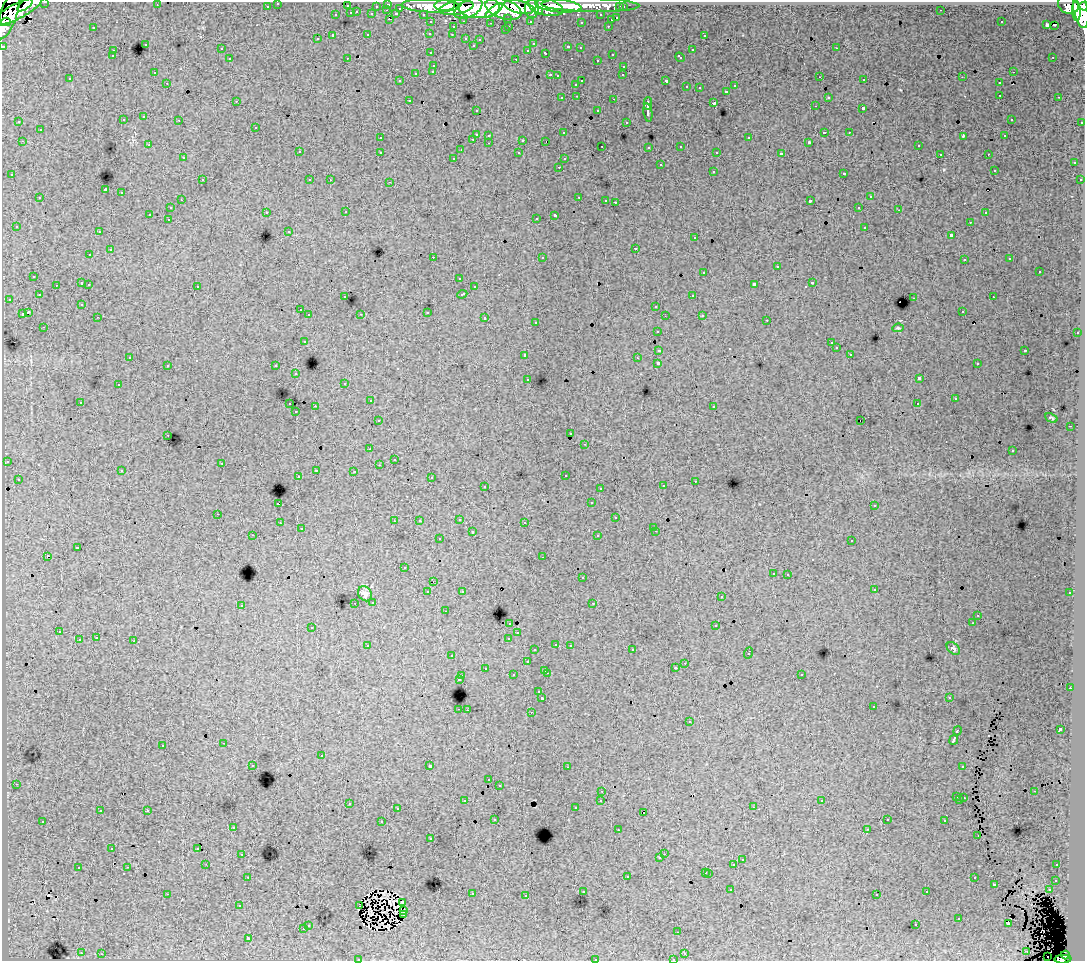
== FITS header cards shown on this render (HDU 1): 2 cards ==
NAXIS1  =                 1083
NAXIS2  =                  959

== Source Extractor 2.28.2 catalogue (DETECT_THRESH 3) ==
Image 1083 x 959 px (HDU 1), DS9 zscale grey, 1 PNG px = 1 image px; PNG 1087 x 963 px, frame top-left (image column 1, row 959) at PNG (2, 2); each listed source drawn as its Kron ellipse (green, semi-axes under 4 px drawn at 4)
Background 105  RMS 1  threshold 3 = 3 sigma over >= 5 px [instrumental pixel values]
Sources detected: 460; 2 with non-positive FLUX_AUTO (blend fragments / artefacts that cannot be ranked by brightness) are neither listed nor drawn; the other 458 listed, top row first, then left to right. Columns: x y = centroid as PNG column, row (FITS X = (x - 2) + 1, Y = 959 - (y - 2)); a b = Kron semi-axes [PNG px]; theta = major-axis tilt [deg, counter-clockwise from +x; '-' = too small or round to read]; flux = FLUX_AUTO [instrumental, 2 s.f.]
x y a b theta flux
45 2 3 2 - 2600
278 3 3 3 - 2000
388 4 3 3 - 3800
25 5 9 3 38 46000
157 5 2 2 - 36
445 5 10 5 1 130000
590 5 49 7 -1 110000
1068 5 11 8 -29 84000
267 6 3 3 - 1300
347 6 3 3 - 730
376 6 3 2 - 970
430 6 29 6 -2 200000
558 6 23 6 -5 190000
1084 6 4 3 - 50000
456 7 17 7 11 220000
519 7 15 6 -13 240000
545 7 18 8 -14 210000
620 7 3 3 - 930
623 7 3 3 - 1600
400 8 3 3 - 660
468 8 15 8 28 190000
479 8 20 10 3 440000
503 9 18 9 -19 450000
532 9 9 7 -89 160000
387 10 3 2 - 220
494 10 10 4 37 96000
941 10 2 2 - 60
1081 10 19 7 -79 320000
17 11 28 7 27 220000
538 11 4 4 - 58000
1076 11 10 4 -88 140000
357 12 3 3 - 380
351 13 3 3 - 740
372 14 3 3 - 1300
396 14 4 3 - 770
423 14 3 3 - 1400
8 15 26 8 70 260000
336 15 3 3 - 320
601 15 3 3 - 1400
508 18 3 3 - 980
617 18 3 3 - 630
389 19 3 2 - 370
611 20 3 3 - 300
464 21 3 2 - 250
530 21 3 3 - 1200
6 22 5 3 - 60000
431 22 3 3 - 1800
581 22 3 3 - 140
1001 22 3 2 - 94
490 23 2 2 - 67
1047 25 4 3 - 410
1054 25 3 2 - 47
509 26 3 2 - 220
608 26 3 2 - 120
93 27 3 2 - 430
453 27 3 3 - 210
505 30 3 2 - 200
430 34 3 3 - 170
368 35 3 3 - 310
452 35 3 2 - 150
704 35 3 3 - 330
333 36 3 3 - 1300
466 38 3 3 - 420
317 39 3 3 - 160
480 39 3 3 - 150
145 44 3 3 - 510
533 44 3 2 - 64
473 45 3 3 - 200
3 46 3 3 - 3800
568 47 3 3 - 490
580 48 3 2 - 150
836 48 3 2 - 180
221 49 3 3 - 160
528 50 3 3 - 160
692 50 3 3 - 400
113 51 3 3 - 340
431 53 3 2 - 200
546 53 4 3 - 420
612 54 3 3 - 310
112 56 3 3 - 140
680 57 5 3 - 270
1053 57 3 2 - 110
347 58 2 2 - 30
230 59 3 3 - 230
516 59 3 2 - 530
597 60 3 2 - 220
434 66 3 3 - 380
624 66 3 3 - 320
433 71 3 3 - 200
1013 72 3 2 - 300
154 73 3 2 - 88
416 73 3 3 - 470
550 75 3 2 - 470
623 75 3 2 - 86
557 76 3 3 - 120
820 77 2 2 - 190
962 77 2 2 - 33
70 79 3 3 - 240
864 80 3 2 - 100
400 81 3 3 - 180
582 81 3 2 - 530
666 81 3 3 - 1200
167 83 3 2 - 120
999 83 3 3 - 190
576 84 3 3 - 200
735 86 3 3 - 240
687 87 3 3 - 210
699 88 2 2 - 52
726 91 3 3 - 480
1000 95 3 2 - 280
577 96 3 2 - 170
828 97 3 3 - 240
1059 97 3 2 - 230
562 98 3 3 - 190
614 99 3 2 - 410
409 100 3 2 - 220
236 101 3 3 - 72
714 103 3 3 - 890
648 104 6 3 88 2200
815 106 3 2 - 140
863 108 3 3 - 1000
476 110 3 3 - 220
598 111 3 3 - 280
648 113 9 3 -81 2100
144 117 3 3 - 230
1011 119 3 3 - 180
123 120 3 3 - 220
179 120 3 2 - 250
19 122 3 2 - 71
626 122 3 3 - 180
1082 122 3 2 - 700
256 127 3 3 - 300
40 130 3 3 - 340
824 132 3 2 - 660
849 132 2 2 - 180
563 133 3 3 - 200
476 134 3 3 - 750
489 135 3 3 - 310
963 136 4 3 - 340
1005 136 3 3 - 180
380 138 3 3 - 190
749 138 3 3 - 360
473 139 3 2 - 240
523 140 3 3 - 680
22 141 3 2 - 310
546 141 2 2 - 35
809 142 3 3 - 83
489 143 3 2 - 170
149 145 3 2 - 130
918 145 3 2 - 220
602 146 2 2 - 57
681 146 3 3 - 230
649 147 3 3 - 260
461 150 3 2 - 75
299 152 3 3 - 250
380 152 3 3 - 390
717 152 3 3 - 170
519 153 3 3 - 190
781 154 4 3 - 2100
940 154 3 2 - 110
988 154 3 2 - 170
183 158 3 2 - 120
454 158 3 3 - 160
564 159 3 2 - 65
1074 163 3 3 - 250
660 165 3 3 - 440
559 167 3 2 - 250
994 170 3 3 - 110
713 171 3 3 - 370
844 173 3 3 - 510
12 175 3 3 - 290
202 180 3 2 - 270
310 180 3 3 - 230
330 180 3 2 - 70
1080 180 3 3 - 190
390 182 3 2 - 280
105 190 3 3 - 7300
121 193 3 3 - 450
579 197 3 2 - 490
870 197 3 3 - 420
40 198 3 3 - 360
181 200 2 2 - 190
606 200 3 2 - 240
810 201 3 3 - 1100
615 202 3 2 - 450
859 207 3 2 - 240
171 208 3 3 - 250
899 210 3 2 - 77
266 212 3 2 - 200
346 212 3 2 - 160
985 213 3 2 - 220
150 214 3 3 - 1100
555 215 4 3 - 1600
536 218 3 2 - 180
168 219 3 2 - 250
970 222 3 2 - 120
16 226 3 3 - 200
865 227 3 3 - 380
289 231 3 3 - 120
99 232 3 2 - 230
951 235 3 3 - 1000
695 238 3 3 - 240
636 248 3 3 - 460
110 250 3 3 - 530
90 255 3 3 - 260
433 257 3 2 - 730
542 257 3 3 - 160
1010 259 3 3 - 160
964 260 3 3 - 200
777 267 3 3 - 540
704 272 3 3 - 390
1039 272 3 3 - 600
34 276 3 3 - 180
459 278 3 2 - 180
82 283 3 3 - 620
812 283 3 3 - 560
89 284 3 2 - 290
754 284 4 3 - 1700
56 285 2 2 - 130
197 286 3 3 - 250
474 287 3 3 - 250
462 294 5 3 - 450
39 295 3 2 - 110
693 295 3 2 - 240
345 297 2 2 - 100
993 297 3 2 - 220
914 298 3 2 - 340
9 299 3 2 - 200
82 304 3 3 - 120
656 306 3 3 - 420
300 310 3 2 - 160
962 311 3 2 - 160
28 312 4 3 - 1300
427 312 3 3 - 620
22 314 3 3 - 650
361 314 3 2 - 60
309 315 3 3 - 300
702 315 3 2 - 200
665 316 2 2 - 36
98 317 3 2 - 150
485 318 3 3 - 520
767 320 2 2 - 55
536 322 3 3 - 160
44 327 3 2 - 150
898 328 6 4 6 89
657 331 3 3 - 230
1077 333 3 2 - 300
304 341 3 3 - 340
831 343 3 2 - 130
836 348 3 3 - 130
659 350 4 3 - 940
1025 350 3 2 - 530
850 354 3 2 - 170
525 355 3 3 - 330
130 357 3 2 - 120
637 358 3 2 - 130
658 363 3 3 - 2200
977 364 3 3 - 200
168 365 3 3 - 280
276 366 3 3 - 330
296 374 3 2 - 200
919 378 4 3 - 2700
528 379 3 3 - 220
345 383 3 3 - 210
118 385 3 2 - 180
955 399 3 3 - 120
370 401 3 2 - 300
80 402 3 2 - 230
290 404 3 2 - 390
917 404 2 2 - 50
315 406 2 2 - 570
714 406 3 3 - 140
296 412 3 2 - 150
1051 418 6 3 -24 82
378 421 3 3 - 150
860 421 3 2 - 84
1070 426 3 2 - 62
571 433 3 2 - 170
168 435 3 2 - 180
585 444 3 2 - 130
370 449 3 2 - 110
1013 451 3 3 - 190
394 459 3 2 - 49
7 461 3 2 - 78
222 463 3 2 - 210
379 465 3 2 - 130
316 470 3 2 - 320
122 471 3 3 - 270
354 472 3 2 - 90
565 475 3 2 - 140
298 476 2 2 - 110
431 477 3 2 - 67
18 479 3 2 - 120
695 481 3 2 - 190
485 486 3 2 - 250
663 486 3 3 - 180
600 488 3 2 - 160
591 503 3 3 - 180
278 504 3 3 - 850
874 506 3 3 - 230
218 514 3 2 - 300
616 518 3 3 - 340
459 519 3 3 - 280
394 521 2 2 - 48
419 521 3 3 - 110
525 522 3 2 - 160
280 523 3 2 - 180
654 527 3 2 - 100
301 529 3 3 - 120
656 531 3 2 - 220
472 532 3 3 - 390
253 535 3 2 - 160
598 536 3 3 - 180
439 539 3 3 - 330
852 541 3 3 - 270
77 548 4 3 - 1100
48 556 3 3 - 1100
543 557 3 2 - 160
404 568 3 3 - 160
773 573 3 3 - 160
788 574 3 2 - 380
582 578 3 3 - 220
433 582 2 2 - 150
874 589 3 3 - 260
462 591 3 3 - 190
428 592 3 3 - 400
1070 593 3 3 - 210
365 594 8 6 -57 260
721 597 3 3 - 290
373 602 3 3 - 260
355 603 2 2 - 190
593 603 3 2 - 130
241 605 3 3 - 390
445 611 3 2 - 74
978 615 2 2 - 67
510 623 3 3 - 280
972 623 3 2 - 53
716 626 3 3 - 430
312 627 3 3 - 380
59 632 3 2 - 300
518 633 3 3 - 220
96 638 3 3 - 270
509 638 3 3 - 480
79 640 3 3 - 510
134 641 3 2 - 650
556 644 3 3 - 230
570 645 3 2 - 310
368 646 3 3 - 160
953 649 8 5 -41 140
535 650 3 3 - 240
632 650 3 2 - 250
748 653 6 3 70 730
452 656 3 2 - 190
527 662 3 3 - 250
685 663 3 2 - 160
485 668 3 3 - 230
675 668 3 3 - 140
545 670 3 2 - 320
547 673 3 2 - 390
801 674 3 3 - 190
513 675 3 3 - 370
462 676 3 2 - 280
459 679 3 3 - 830
1070 688 2 2 - 250
539 692 3 3 - 180
949 697 3 3 - 170
542 698 3 3 - 1600
873 707 3 2 - 180
459 709 3 2 - 440
467 710 2 2 - 230
531 712 3 2 - 210
690 722 3 3 - 370
1060 729 4 3 - 2300
957 731 5 3 - 710
954 740 5 3 - 2500
224 743 3 2 - 180
163 745 3 3 - 350
321 756 3 3 - 480
253 766 3 3 - 210
430 766 3 3 - 3400
963 766 3 3 - 630
567 767 3 2 - 110
489 780 3 3 - 140
16 784 3 2 - 220
499 785 3 2 - 130
602 791 3 2 - 230
1034 791 3 2 - 200
957 797 3 3 - 340
964 798 2 2 - 45
960 799 3 3 - 130
601 800 3 3 - 140
465 801 3 2 - 210
822 801 3 3 - 140
349 803 3 2 - 330
753 807 3 2 - 180
576 808 3 3 - 140
398 809 3 2 - 120
147 810 3 2 - 480
100 811 3 3 - 220
643 812 3 2 - 210
495 819 3 3 - 150
887 819 3 2 - 90
43 821 3 3 - 210
945 821 3 3 - 220
382 822 3 3 - 580
233 827 3 3 - 190
867 829 3 3 - 52
618 830 3 2 - 100
978 835 3 2 - 100
431 838 3 2 - 84
198 848 3 2 - 130
112 849 3 3 - 140
242 854 3 2 - 220
664 854 2 2 - 100
660 858 3 3 - 210
742 860 3 3 - 230
206 864 2 2 - 160
734 864 3 3 - 870
1057 865 3 3 - 190
128 867 3 2 - 170
78 868 3 3 - 430
706 872 3 3 - 200
709 873 3 3 - 390
627 876 3 3 - 510
248 877 3 2 - 200
974 878 3 3 - 260
1056 880 3 3 - 280
994 884 3 3 - 410
731 890 3 2 - 140
1049 890 3 3 - 310
583 892 3 3 - 210
927 892 3 2 - 180
167 894 3 2 - 680
472 894 3 3 - 380
877 894 3 3 - 110
526 896 3 2 - 110
402 902 3 2 - 5.7
359 905 3 2 - 38
239 906 2 2 - 58
404 911 4 3 - 82
403 915 3 2 - 81
959 919 3 3 - 410
1008 923 3 2 - 35
308 925 3 3 - 380
916 925 3 2 - 240
303 929 3 3 - 480
678 932 3 2 - 100
248 938 3 3 - 1300
1027 951 3 2 - 60
81 953 3 3 - 85
685 953 3 2 - 170
102 954 3 2 - 370
1065 955 4 4 - 32000
1048 957 2 2 - 260
595 959 3 2 - 280
673 959 3 2 - 130
1063 959 8 4 3 74000
358 960 3 2 - 74
At the frame edge (FLAGS 8, measured only in part): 8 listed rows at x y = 45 2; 278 3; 1084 6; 3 46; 595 959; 673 959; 1063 959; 358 960
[2 non-positive-flux detections neither listed nor drawn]